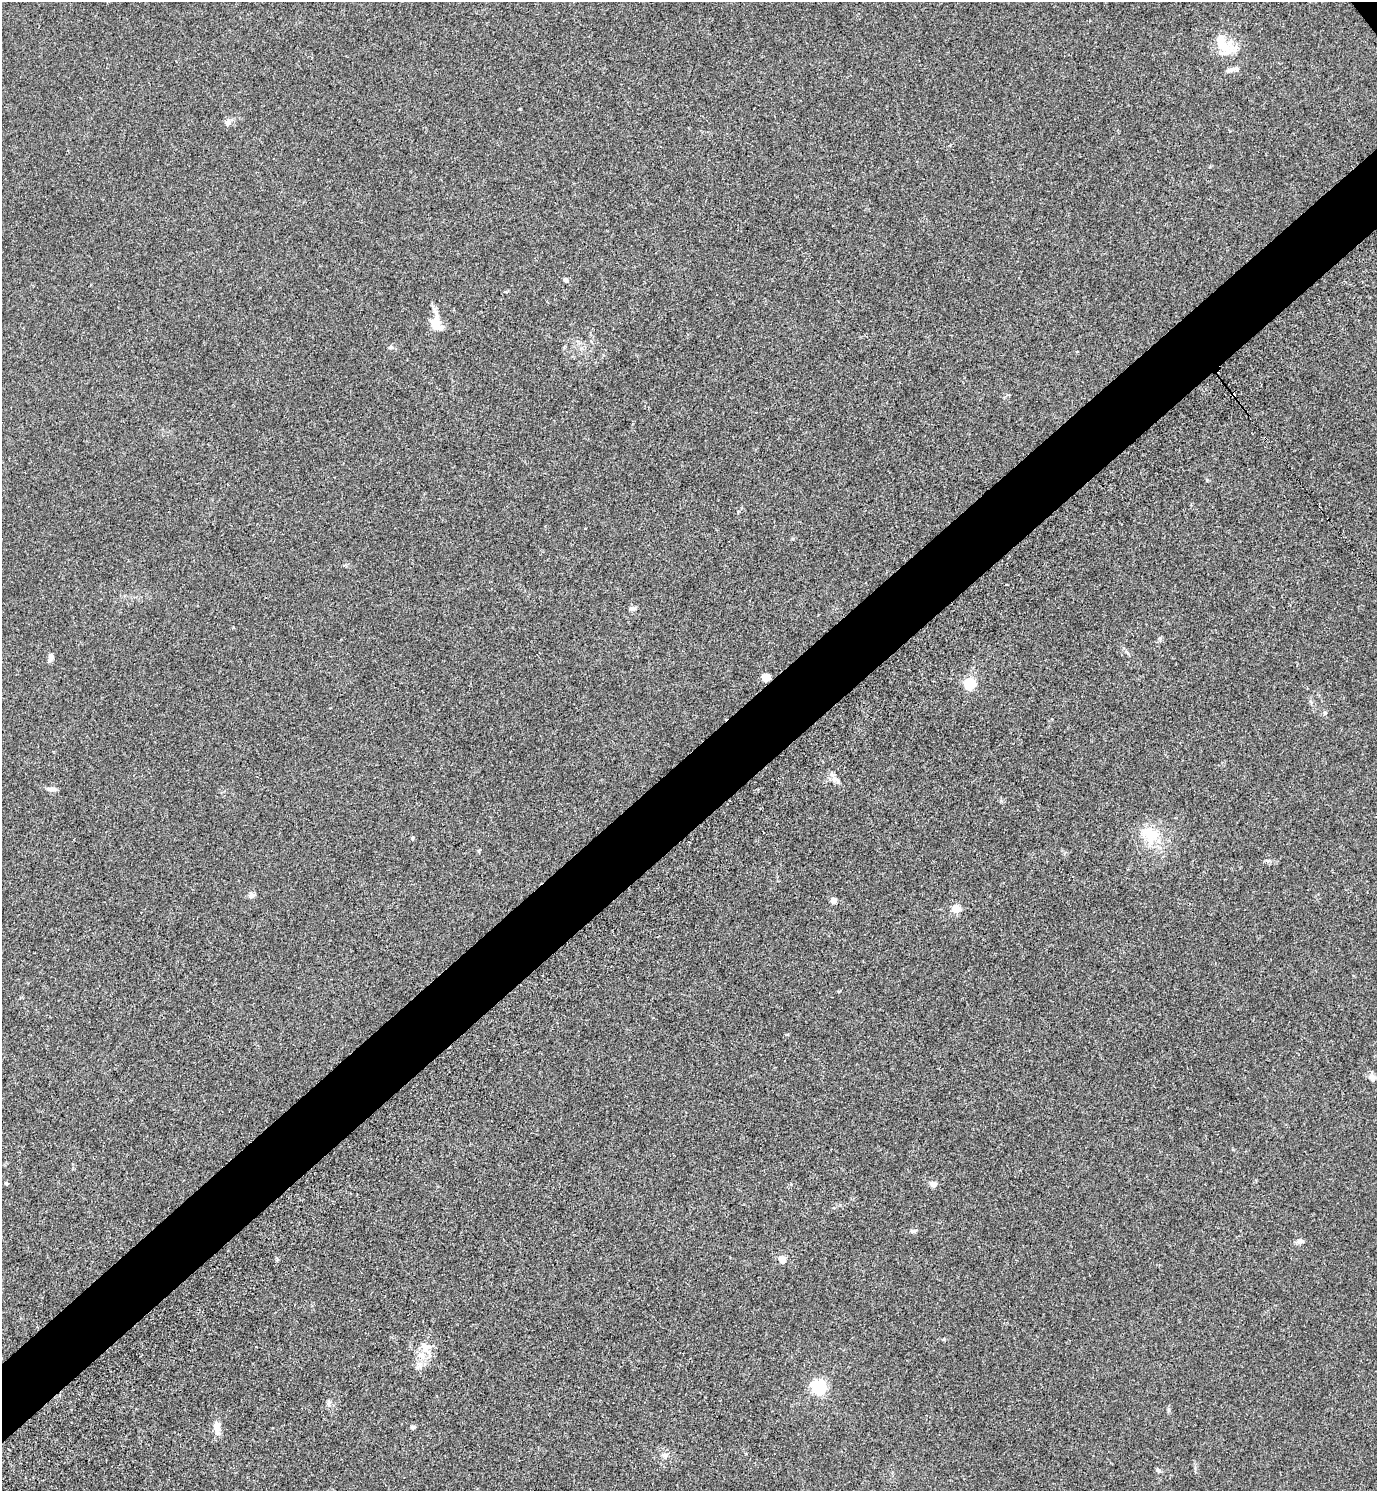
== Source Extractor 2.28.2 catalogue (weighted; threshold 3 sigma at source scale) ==
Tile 7 of 4 x 4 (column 3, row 2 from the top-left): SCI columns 3049-4423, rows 3023-4511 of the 5992 x 6003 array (HDU 1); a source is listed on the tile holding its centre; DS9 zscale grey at full resolution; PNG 1379 x 1493 px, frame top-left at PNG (2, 2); no overlay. Shown black and unused: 5% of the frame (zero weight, under 3 of 5 exposures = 3% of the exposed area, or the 3 px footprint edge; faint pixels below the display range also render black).
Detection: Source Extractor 2.28.2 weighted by HDU 2 'WHT'; one run over the whole footprint, this tile lists its part. Background 0.0162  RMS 0.0029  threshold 0.0131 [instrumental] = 3 sigma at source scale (4.5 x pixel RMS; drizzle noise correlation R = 1.50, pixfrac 1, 0.05/0.05 arcsec/px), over >= 5 px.
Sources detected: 35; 1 cosmic-ray / hot-pixel residue — not listed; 4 inside a brighter listed object's ellipse — not listed separately; the other 30 listed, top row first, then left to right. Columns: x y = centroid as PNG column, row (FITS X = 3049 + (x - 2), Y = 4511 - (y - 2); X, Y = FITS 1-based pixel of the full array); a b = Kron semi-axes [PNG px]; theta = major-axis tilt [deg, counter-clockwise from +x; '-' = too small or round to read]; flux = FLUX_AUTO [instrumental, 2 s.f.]
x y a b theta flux
1222 42 27 13 -62 6.1
1232 70 20 4 11 1.1
227 123 9 7 79 1
566 280 6 4 -28 0.95
436 325 15 11 -48 3.8
391 347 6 4 18 0.39
632 608 8 4 -30 0.61
51 657 9 6 82 1.3
765 678 7 7 - 2.5
969 684 5 5 - 27
1325 713 5 5 - 0.5
838 781 11 5 -49 1.1
53 789 12 5 -3 0.97
1146 832 29 12 -7 5.6
412 838 5 3 - 0.3
251 895 8 7 - 0.98
833 900 4 4 - 3.3
956 909 5 5 - 10
1372 1077 11 8 -56 1.1
6 1184 5 4 - 0.41
934 1184 7 6 - 1.3
913 1231 9 5 12 0.65
1300 1241 9 6 -11 0.98
782 1259 5 4 - 6.6
425 1348 15 14 - 3.6
818 1387 6 6 - 62
217 1427 16 8 -80 2.5
413 1427 6 5 - 0.57
665 1455 8 7 - 0.96
1158 1470 7 5 -50 0.51
Unlisted compact peaks at least as high as the median listed source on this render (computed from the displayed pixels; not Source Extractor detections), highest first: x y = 1207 480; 944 1339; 1160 638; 1268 861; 1169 1410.